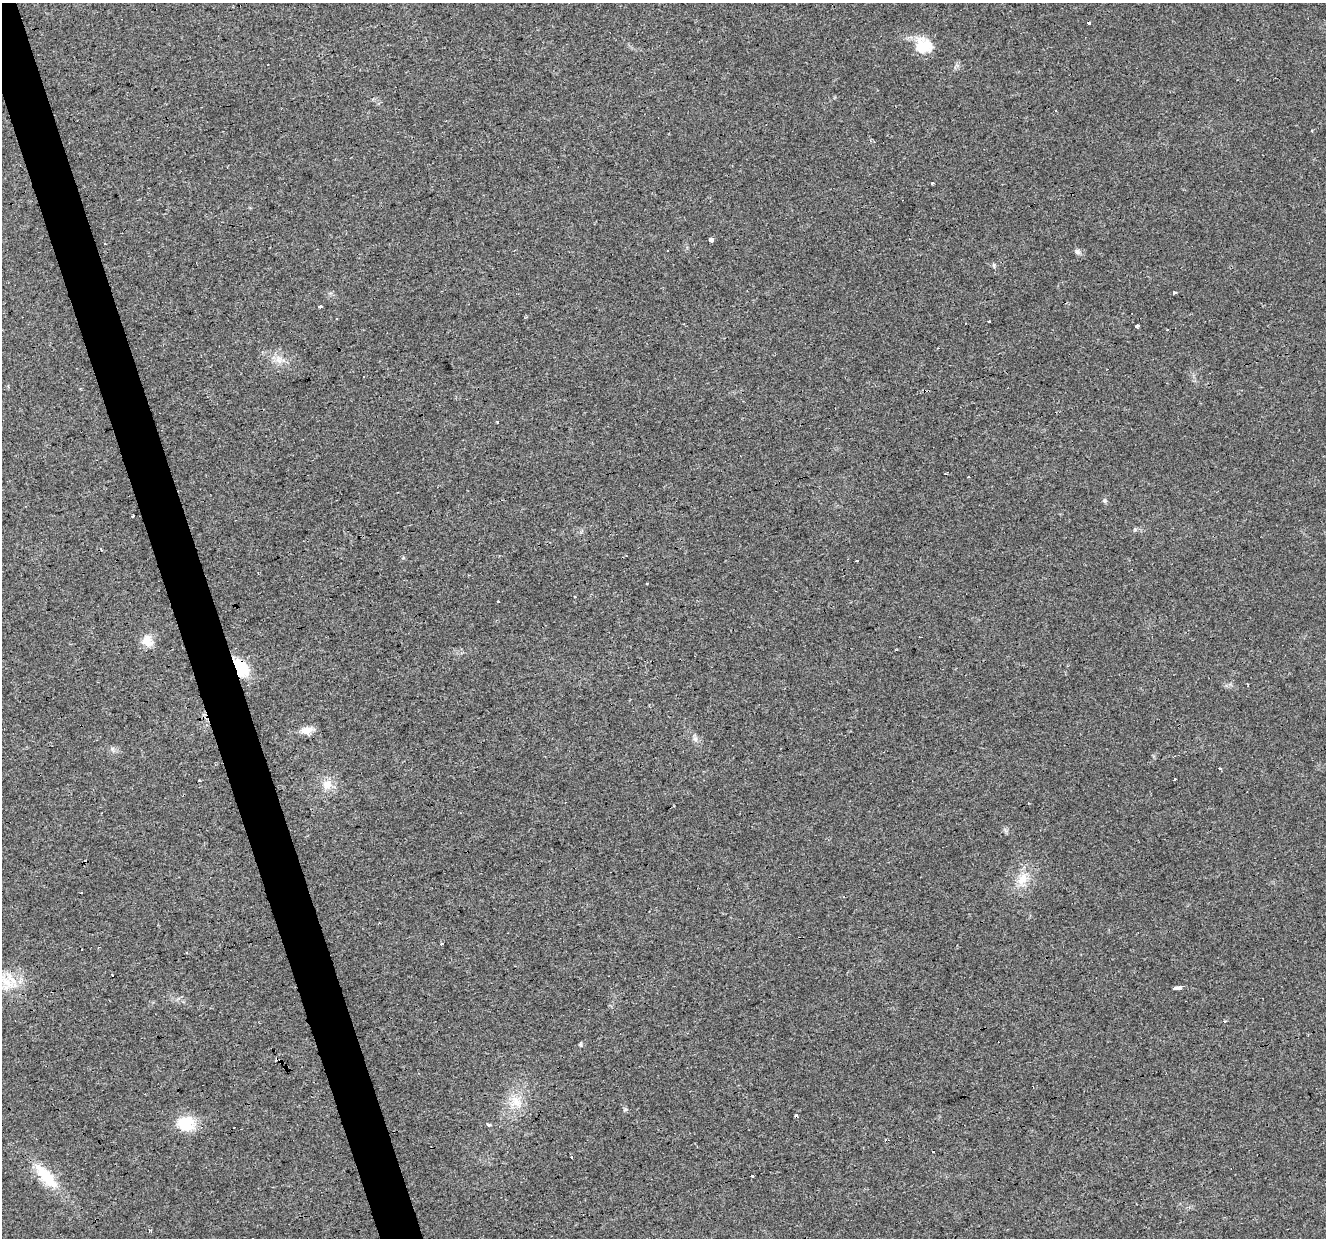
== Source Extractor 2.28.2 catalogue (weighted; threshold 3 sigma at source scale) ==
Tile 11 of 4 x 4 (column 3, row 3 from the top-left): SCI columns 2647-3970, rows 1340-2575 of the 5293 x 5105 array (HDU 1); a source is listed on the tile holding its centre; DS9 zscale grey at full resolution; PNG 1328 x 1240 px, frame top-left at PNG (2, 3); no overlay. Shown black and unused: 3% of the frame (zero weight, under 3 of 4 exposures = <1% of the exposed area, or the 3 px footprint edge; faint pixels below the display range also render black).
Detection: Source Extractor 2.28.2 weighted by HDU 2 'WHT'; one run over the whole footprint, this tile lists its part. Background 0.0222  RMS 0.0032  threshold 0.0146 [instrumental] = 3 sigma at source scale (4.5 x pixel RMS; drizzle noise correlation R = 1.50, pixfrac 1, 0.0396/0.0396 arcsec/px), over >= 5 px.
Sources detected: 63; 19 cosmic-ray / hot-pixel residue — not listed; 1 inside a brighter listed object's ellipse — not listed separately; the other 43 listed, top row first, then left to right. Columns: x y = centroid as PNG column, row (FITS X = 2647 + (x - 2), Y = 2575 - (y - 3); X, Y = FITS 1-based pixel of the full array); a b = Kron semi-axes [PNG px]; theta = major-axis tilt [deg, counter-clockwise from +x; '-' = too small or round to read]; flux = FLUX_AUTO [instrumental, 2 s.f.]
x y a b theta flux
923 46 22 18 -16 7.7
1312 131 3 3 - 0.29
870 141 5 4 - 0.52
932 183 3 3 - 1.6
711 240 4 4 - 2.8
1077 252 8 7 - 0.95
994 265 6 4 -72 0.47
1174 293 3 3 - 1.7
320 306 4 3 - 1.4
526 317 4 3 - 0.38
1137 326 4 3 - 4.6
1167 330 3 3 - 0.53
279 359 11 9 -75 2.3
968 477 2 2 - 0.31
1104 501 6 5 - 0.52
133 515 3 3 - 0.63
856 561 3 2 - 0.3
647 584 3 3 - 1.2
574 597 3 3 - 0.96
499 602 3 3 - 1.5
147 641 16 13 -51 3.9
240 667 20 11 -55 13
306 730 16 9 10 3
695 739 8 6 -88 1
1220 769 3 3 - 3.2
327 784 14 12 48 3.7
1028 803 3 2 - 0.31
1023 879 17 12 52 4.9
442 944 4 2 - 0.32
112 976 3 3 - 1.9
7 982 24 10 -37 5.8
1178 988 7 3 10 4.3
1224 1021 4 3 - 0.43
581 1045 6 4 -71 0.4
516 1102 22 12 -52 5.2
796 1116 4 3 - 1.4
186 1123 17 15 2 11
489 1125 4 3 - 2.1
933 1151 3 3 - 0.7
571 1157 3 3 - 0.8
46 1176 42 14 -48 11
753 1176 3 3 - 3.9
150 1230 4 3 - 0.38
Overlapping masked pixels (flux is a lower limit): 2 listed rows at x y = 240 667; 796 1116
Unlisted compact peaks at least as high as the median listed source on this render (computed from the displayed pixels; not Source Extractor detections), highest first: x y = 625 1109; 1135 529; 403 558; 112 749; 1006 831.